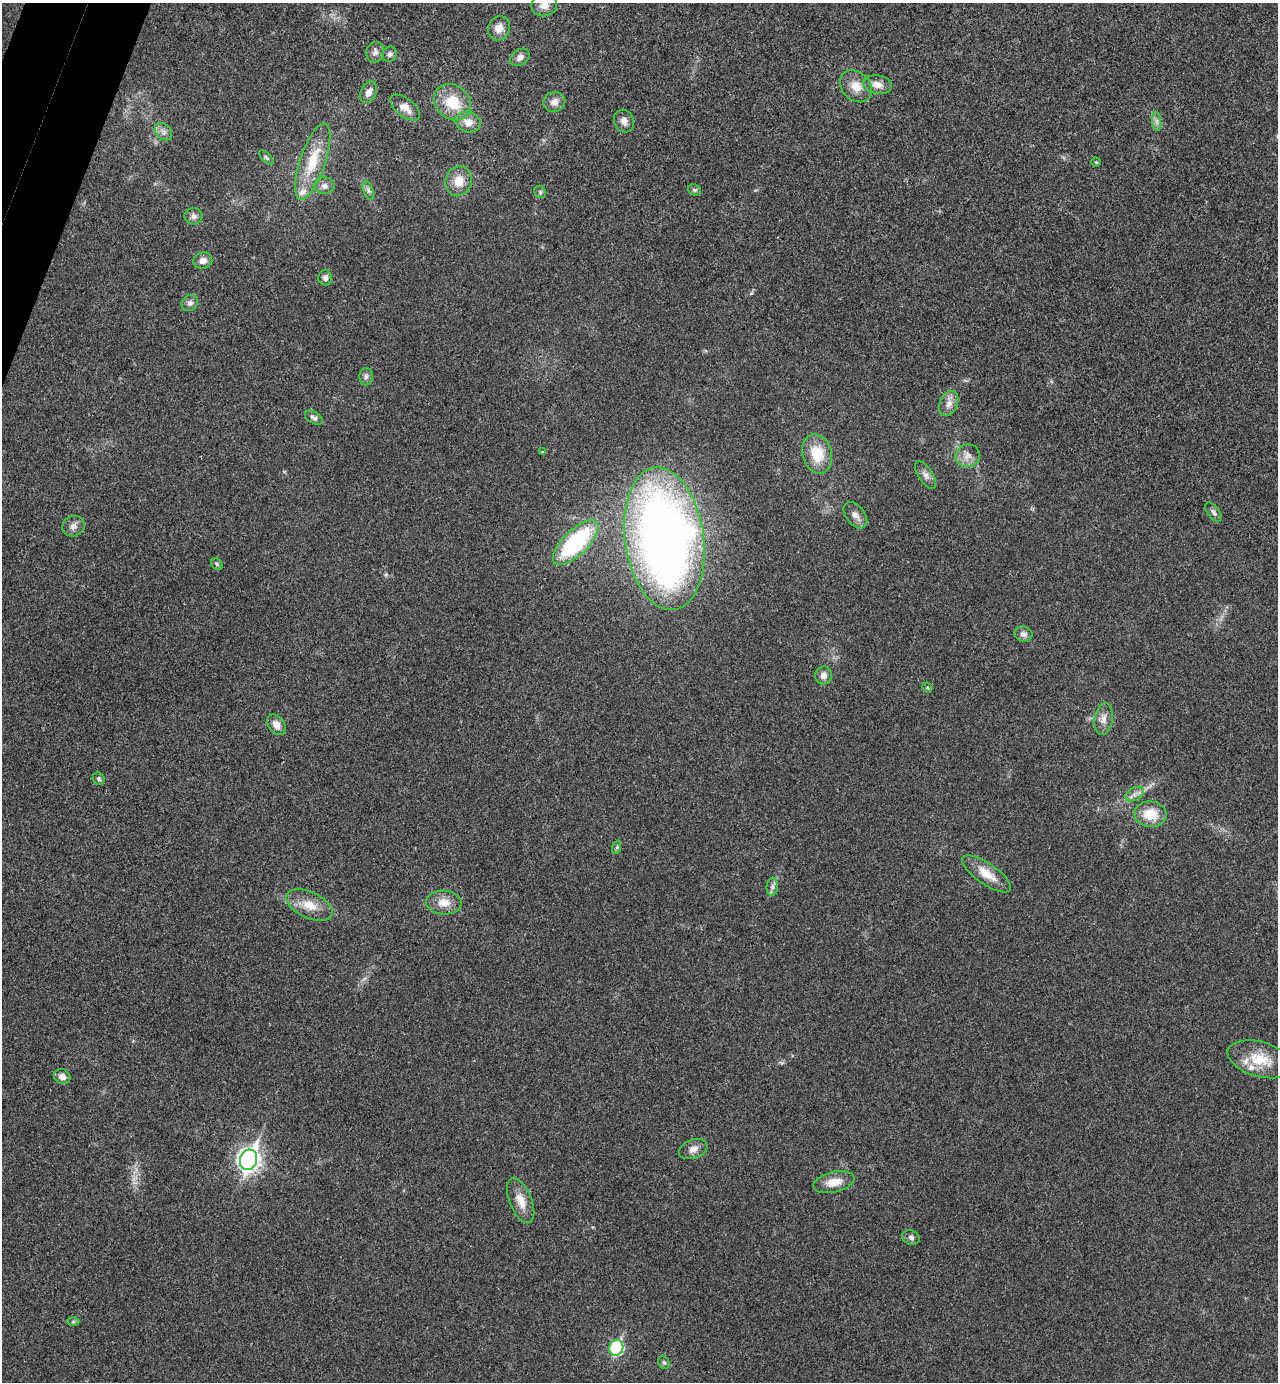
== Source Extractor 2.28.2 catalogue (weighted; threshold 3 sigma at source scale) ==
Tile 11 of 4 x 4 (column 3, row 3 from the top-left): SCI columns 2742-4017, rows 1410-2789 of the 5616 x 5577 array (HDU 1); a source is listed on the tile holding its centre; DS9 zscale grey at full resolution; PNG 1280 x 1384 px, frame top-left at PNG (2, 3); each listed source drawn as its Kron ellipse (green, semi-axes under 4 px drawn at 4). Shown black and unused: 2% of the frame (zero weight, under 3 of 4 exposures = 6% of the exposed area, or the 3 px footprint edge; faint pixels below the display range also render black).
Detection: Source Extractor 2.28.2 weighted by HDU 2 'WHT'; one run over the whole footprint, this tile lists its part. Background 0.0456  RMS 0.0051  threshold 0.0229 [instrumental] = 3 sigma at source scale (4.5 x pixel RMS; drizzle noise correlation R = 1.50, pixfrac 1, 0.05/0.05 arcsec/px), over >= 5 px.
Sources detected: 65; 2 inside a brighter listed object's ellipse — not listed separately; the other 63 listed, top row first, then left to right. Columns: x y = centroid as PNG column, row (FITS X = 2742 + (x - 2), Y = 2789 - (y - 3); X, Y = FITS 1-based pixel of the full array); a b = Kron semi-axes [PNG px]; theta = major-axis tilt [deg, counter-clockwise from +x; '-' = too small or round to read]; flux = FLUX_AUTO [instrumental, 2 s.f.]
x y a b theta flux
544 5 13 11 9 4.9
499 28 12 10 66 4.8
375 52 10 9 - 2.4
390 54 8 7 - 1.6
520 57 10 7 37 2.7
878 85 15 9 -9 4.6
856 86 18 14 -46 7.3
368 92 11 7 65 3.2
453 102 20 16 -42 15
554 102 11 10 - 3.6
405 108 17 9 -38 5
624 121 11 9 -65 3.2
1157 121 9 4 -82 1.6
468 122 13 10 -19 5.4
163 131 10 7 -45 2.3
266 158 9 4 -45 0.91
313 161 40 13 71 18
1096 162 4 4 - 0.54
459 181 15 13 71 7.2
324 186 10 8 -2 2.4
368 190 10 4 -69 1.5
694 190 7 5 -21 1
540 192 6 5 - 0.96
194 216 9 8 - 2.2
203 261 9 8 - 3.2
325 278 8 7 - 1.9
190 303 9 7 39 2
366 377 9 6 87 1.6
949 404 13 9 65 3.8
314 418 9 5 -31 1.6
542 452 4 3 - 0.41
817 454 20 14 -74 14
968 456 12 11 - 4.2
925 475 16 7 -57 2.8
1214 512 11 6 -53 1.6
855 515 15 9 -51 3.4
73 526 11 10 - 2.9
664 539 72 39 -82 480
576 543 29 12 44 59
217 564 6 5 - 0.88
1023 634 9 7 -18 2.4
823 675 9 8 - 2.9
927 687 5 4 - 0.66
1104 719 16 9 80 3.9
276 725 11 7 -53 4.2
99 779 6 5 - 1.2
1135 794 10 6 27 2.4
1150 814 16 13 -6 12
617 847 7 4 72 0.88
986 874 29 10 -35 9.6
772 887 9 5 84 1.7
444 902 18 12 -3 7
309 905 25 13 -25 9.2
1260 1059 33 17 -16 15
62 1076 8 7 - 3.2
693 1149 15 9 20 3.5
249 1160 10 8 69 310
834 1182 21 10 13 7.4
521 1201 24 11 -68 7.3
911 1237 9 7 -24 1.8
73 1322 6 4 1 0.67
616 1348 8 7 - 63
664 1362 7 5 -66 0.9
Isophote crosses this tile's border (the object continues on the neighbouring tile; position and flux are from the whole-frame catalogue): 1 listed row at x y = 544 5